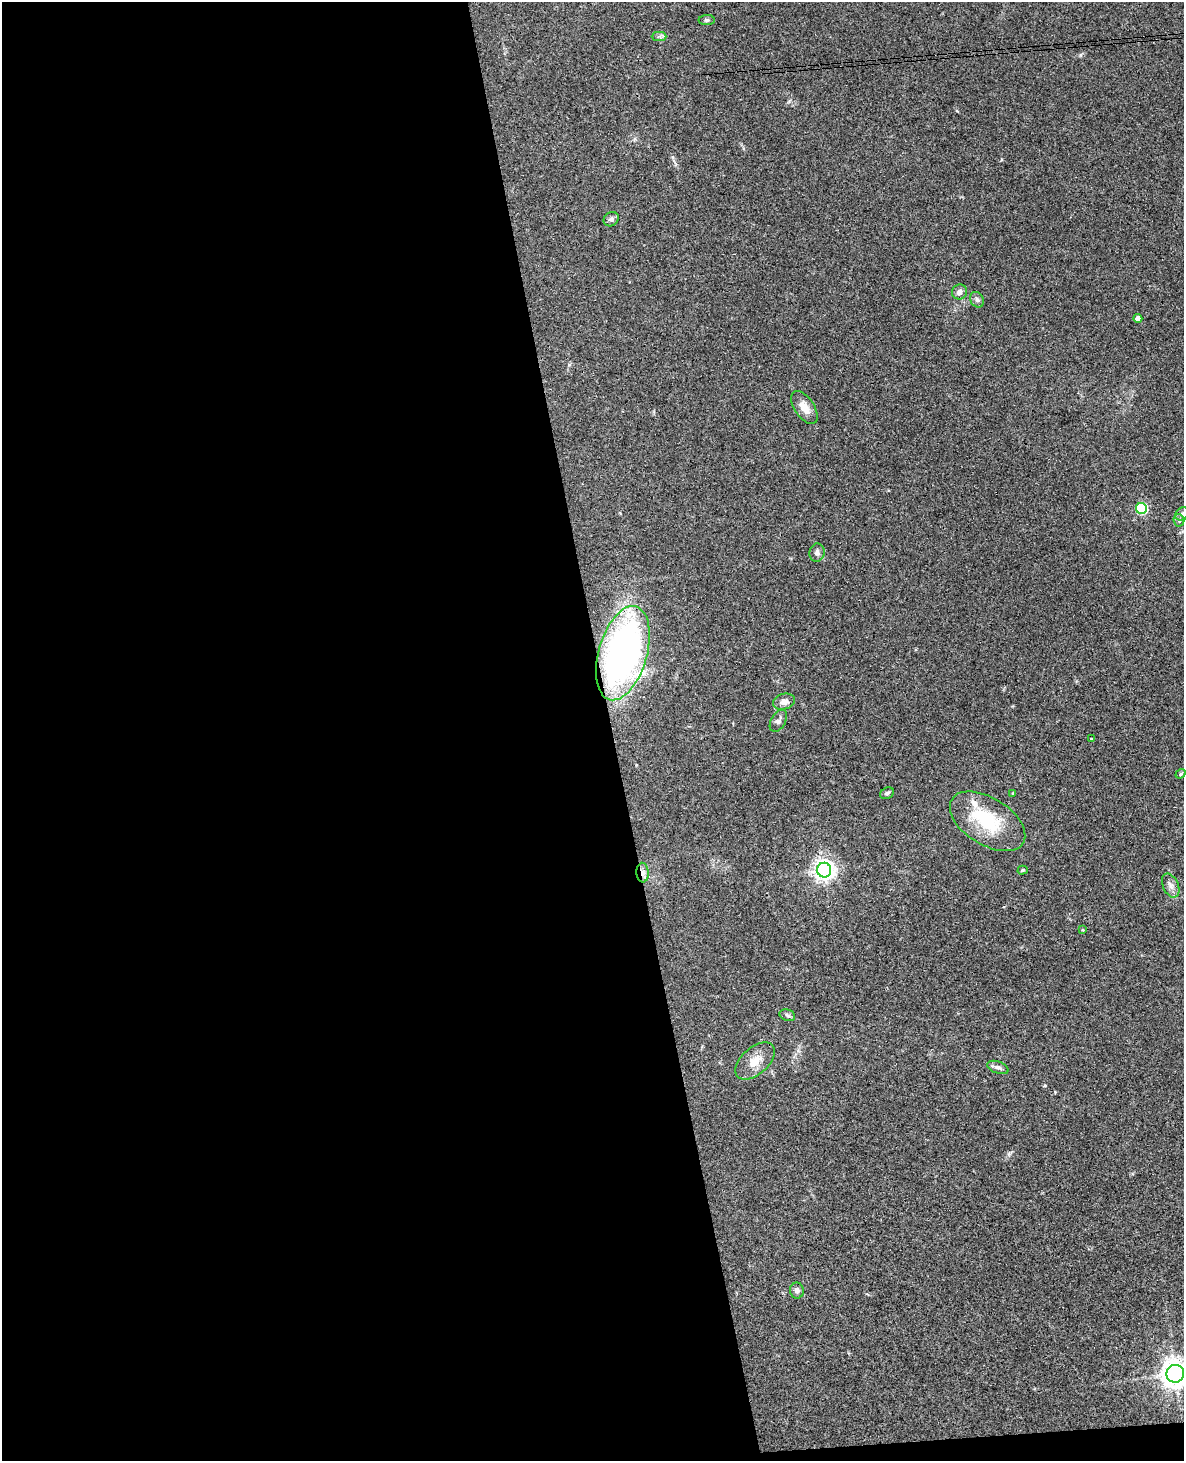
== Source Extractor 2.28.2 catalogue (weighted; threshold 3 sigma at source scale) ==
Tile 9 of 4 x 3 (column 1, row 3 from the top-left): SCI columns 59-1240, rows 254-1712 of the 4843 x 4777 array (HDU 1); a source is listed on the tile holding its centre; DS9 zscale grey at full resolution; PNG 1186 x 1463 px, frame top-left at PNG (2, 2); each listed source drawn as its Kron ellipse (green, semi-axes under 4 px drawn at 4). Shown black and unused: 52% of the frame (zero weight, under 3 of 4 exposures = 6% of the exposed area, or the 3 px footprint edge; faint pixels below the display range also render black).
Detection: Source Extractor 2.28.2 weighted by HDU 2 'WHT'; one run over the whole footprint, this tile lists its part. Background 0.0648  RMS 0.0049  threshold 0.0219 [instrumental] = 3 sigma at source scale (4.5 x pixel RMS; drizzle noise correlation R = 1.50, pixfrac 1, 0.05/0.05 arcsec/px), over >= 5 px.
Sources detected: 31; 1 inside a brighter object's white glare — neither listed nor drawn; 1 inside a brighter listed object's ellipse — not listed separately; the other 29 listed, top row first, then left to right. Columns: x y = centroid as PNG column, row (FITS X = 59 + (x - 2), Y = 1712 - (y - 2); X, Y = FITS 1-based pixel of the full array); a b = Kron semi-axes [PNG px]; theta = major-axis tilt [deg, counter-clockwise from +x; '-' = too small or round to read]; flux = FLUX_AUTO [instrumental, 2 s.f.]
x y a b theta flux
707 20 8 5 1 0.93
659 36 7 4 0 1.1
611 219 8 7 - 1.5
959 292 8 7 - 2.2
977 300 8 6 -56 1.4
1138 318 4 4 - 2.5
804 407 19 10 -56 5.2
1141 508 5 5 - 44
1182 514 7 5 45 1.2
1179 520 6 5 - 1.1
817 552 9 7 79 1.9
623 653 48 24 74 210
784 702 11 8 14 3.3
778 721 12 7 59 2
1091 738 3 2 - 0.49
1180 774 5 4 - 0.56
887 793 7 5 28 1
1013 793 3 3 - 0.38
988 821 42 23 -32 29
824 870 7 7 - 300
1023 870 5 4 - 0.65
643 873 10 6 -86 2.3
1171 885 13 7 -65 2.7
1083 930 3 3 - 0.4
787 1015 8 5 -19 1.2
755 1061 23 13 42 7.9
998 1067 11 6 -19 2
797 1291 8 7 - 1.8
1175 1374 9 9 - 590
Overlapping masked pixels (flux is a lower limit): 1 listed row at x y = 643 873
Isophote crosses this tile's border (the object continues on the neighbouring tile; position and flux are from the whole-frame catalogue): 1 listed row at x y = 1175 1374